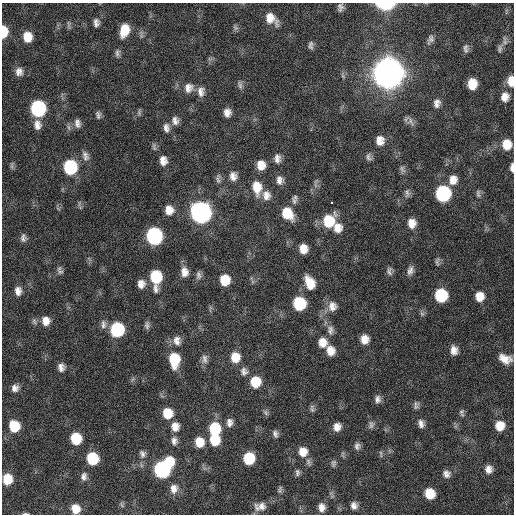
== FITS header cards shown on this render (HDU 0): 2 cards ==
NAXIS1  =                  512 / Axis length
NAXIS2  =                  512 / Axis length

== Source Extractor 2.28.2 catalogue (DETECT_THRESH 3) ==
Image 512 x 512 px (HDU 0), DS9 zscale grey, 1 PNG px = 1 image px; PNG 516 x 516 px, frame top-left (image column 1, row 512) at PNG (2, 3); no overlay
Background 122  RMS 12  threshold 35.5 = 3 sigma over >= 5 px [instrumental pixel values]
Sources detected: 142; all 142 listed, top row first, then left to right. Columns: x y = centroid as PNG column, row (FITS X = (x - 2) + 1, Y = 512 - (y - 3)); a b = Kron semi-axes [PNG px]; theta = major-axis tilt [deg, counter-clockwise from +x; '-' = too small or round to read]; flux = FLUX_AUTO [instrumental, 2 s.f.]
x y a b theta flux
385 4 11 5 -1 5.3e+04
340 7 8 5 -89 2.7e+03
506 11 10 4 77 1.5e+03
271 19 17 10 -43 1.1e+04
96 23 10 7 -89 3.5e+03
69 24 12 4 -83 1.7e+03
235 28 8 6 -54 1.8e+03
124 30 12 8 75 1.6e+04
4 32 10 6 89 2.0e+04
27 37 10 8 -84 1.4e+04
430 39 12 7 66 3.1e+03
311 45 10 5 -86 2.4e+03
466 48 12 6 -86 2.8e+03
500 48 15 8 72 4.1e+03
117 53 11 6 -86 2.6e+03
19 72 11 9 89 4.9e+03
388 73 12 11 - 2.5e+06
343 76 7 4 -71 1.4e+03
511 81 12 7 -89 8.9e+03
472 84 9 8 - 1.4e+04
240 85 11 6 -80 2.6e+03
189 88 13 12 - 6.9e+03
201 92 14 9 -86 5.6e+03
505 97 12 10 83 6.8e+03
437 103 11 8 75 4.4e+03
38 108 10 9 - 1.1e+05
139 112 9 5 -80 1.5e+03
227 112 8 7 - 5.3e+03
98 115 9 6 -79 2.4e+03
175 121 11 9 -86 4.4e+03
411 122 13 8 -58 3.8e+03
77 123 12 8 -79 4.0e+03
37 125 12 9 -82 5.9e+03
166 128 12 8 -77 4.2e+03
380 140 11 9 -86 7.5e+03
507 144 11 9 -89 1.2e+04
154 147 11 5 -73 1.8e+03
85 156 14 8 -72 4.2e+03
369 157 10 6 -70 2.6e+03
277 158 10 7 -90 4.4e+03
163 161 10 8 -89 6.0e+03
261 165 10 8 -87 9.0e+03
12 166 9 4 82 1.7e+03
70 167 10 9 - 6.5e+04
512 167 10 4 90 2.9e+03
402 169 11 6 -65 2.5e+03
233 176 11 9 -82 5.2e+03
218 179 13 6 -87 2.7e+03
280 180 10 8 -82 4.6e+03
453 180 12 10 78 7.7e+03
257 187 16 10 -83 1.4e+04
407 193 12 7 -89 2.8e+03
443 193 10 9 - 9.8e+04
478 193 11 5 -85 2.2e+03
266 195 12 10 -82 6.6e+03
294 201 12 6 -68 2.7e+03
331 203 3 3 - 1.1e+04
169 210 10 9 - 8.3e+03
201 213 11 10 - 4.1e+05
287 213 12 9 -55 2.0e+04
328 221 13 11 60 2.7e+04
412 223 11 9 -81 7.8e+03
338 228 11 10 - 8.3e+03
154 236 11 9 -84 1.4e+05
23 238 10 7 -82 3.0e+03
303 249 8 7 - 9.1e+03
437 262 12 5 86 2.1e+03
389 271 12 6 -82 2.9e+03
410 271 12 8 76 3.9e+03
60 272 9 6 -10 2.2e+03
184 272 12 9 -86 6.7e+03
198 275 11 7 -88 2.8e+03
156 277 13 8 -90 4.0e+04
225 280 9 8 - 1.7e+04
310 283 14 9 -65 1.5e+04
141 284 10 8 85 5.7e+03
18 291 10 7 -86 5.0e+03
441 295 10 9 - 4.5e+04
479 296 10 9 - 1.0e+04
299 303 10 9 - 4.6e+04
332 306 14 12 88 7.5e+03
422 314 8 6 -54 1.8e+03
34 321 9 6 -79 2.0e+03
46 321 10 9 - 7.5e+03
103 324 12 8 -89 3.8e+03
147 325 10 6 -86 2.5e+03
117 329 10 9 - 6.9e+04
330 330 14 9 -81 4.7e+03
364 339 9 8 - 7.9e+03
177 341 13 10 -76 6.3e+03
322 342 11 10 - 9.3e+03
454 350 10 7 -84 5.9e+03
330 351 11 9 -70 8.8e+03
235 357 12 10 -82 1.3e+04
204 359 13 8 -88 4.1e+03
505 359 15 9 -21 9.2e+03
174 360 15 9 -88 2.9e+04
61 367 9 8 - 4.4e+03
244 371 12 10 -80 4.7e+03
255 382 10 9 - 2.0e+04
15 388 9 8 - 4.2e+03
377 399 9 7 -89 3.4e+03
416 405 11 6 84 2.4e+03
312 408 10 5 -86 2.0e+03
266 412 9 6 -51 1.9e+03
461 412 8 7 - 2.0e+03
168 413 10 9 - 1.7e+04
229 422 11 8 86 4.3e+03
421 424 9 7 -74 4.0e+03
371 425 11 7 78 2.9e+03
14 426 9 8 - 2.4e+04
175 426 11 9 90 7.7e+03
500 426 9 9 - 1.2e+04
337 427 8 7 - 5.8e+03
214 429 11 10 - 3.4e+04
275 434 9 6 -79 2.7e+03
76 438 9 8 - 2.6e+04
215 440 10 9 - 2.0e+04
174 441 10 8 -87 3.9e+03
199 442 10 9 - 1.2e+04
357 446 9 7 83 2.9e+03
303 452 11 10 - 9.2e+03
142 454 10 8 -79 3.3e+03
381 454 10 3 -80 1.1e+03
92 458 9 9 - 3.4e+04
249 458 9 8 - 3.3e+04
309 462 11 6 -63 2.6e+03
333 463 10 6 79 2.2e+03
163 469 15 10 49 1.5e+05
489 469 9 8 - 5.3e+03
297 473 9 6 90 2.2e+03
446 474 10 9 - 4.2e+03
84 476 10 7 79 3.6e+03
7 479 9 8 - 1.8e+04
174 489 13 10 83 6.7e+03
280 490 10 6 79 2.0e+03
430 494 9 8 - 1.8e+04
260 506 15 10 6 7.0e+03
354 506 8 7 - 4.1e+03
322 507 9 7 -85 5.6e+03
75 509 9 8 - 9.9e+03
25 514 8 3 0 1.2e+03
At the frame edge (FLAGS 8, measured only in part): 5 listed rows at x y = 385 4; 4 32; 511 81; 512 167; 25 514